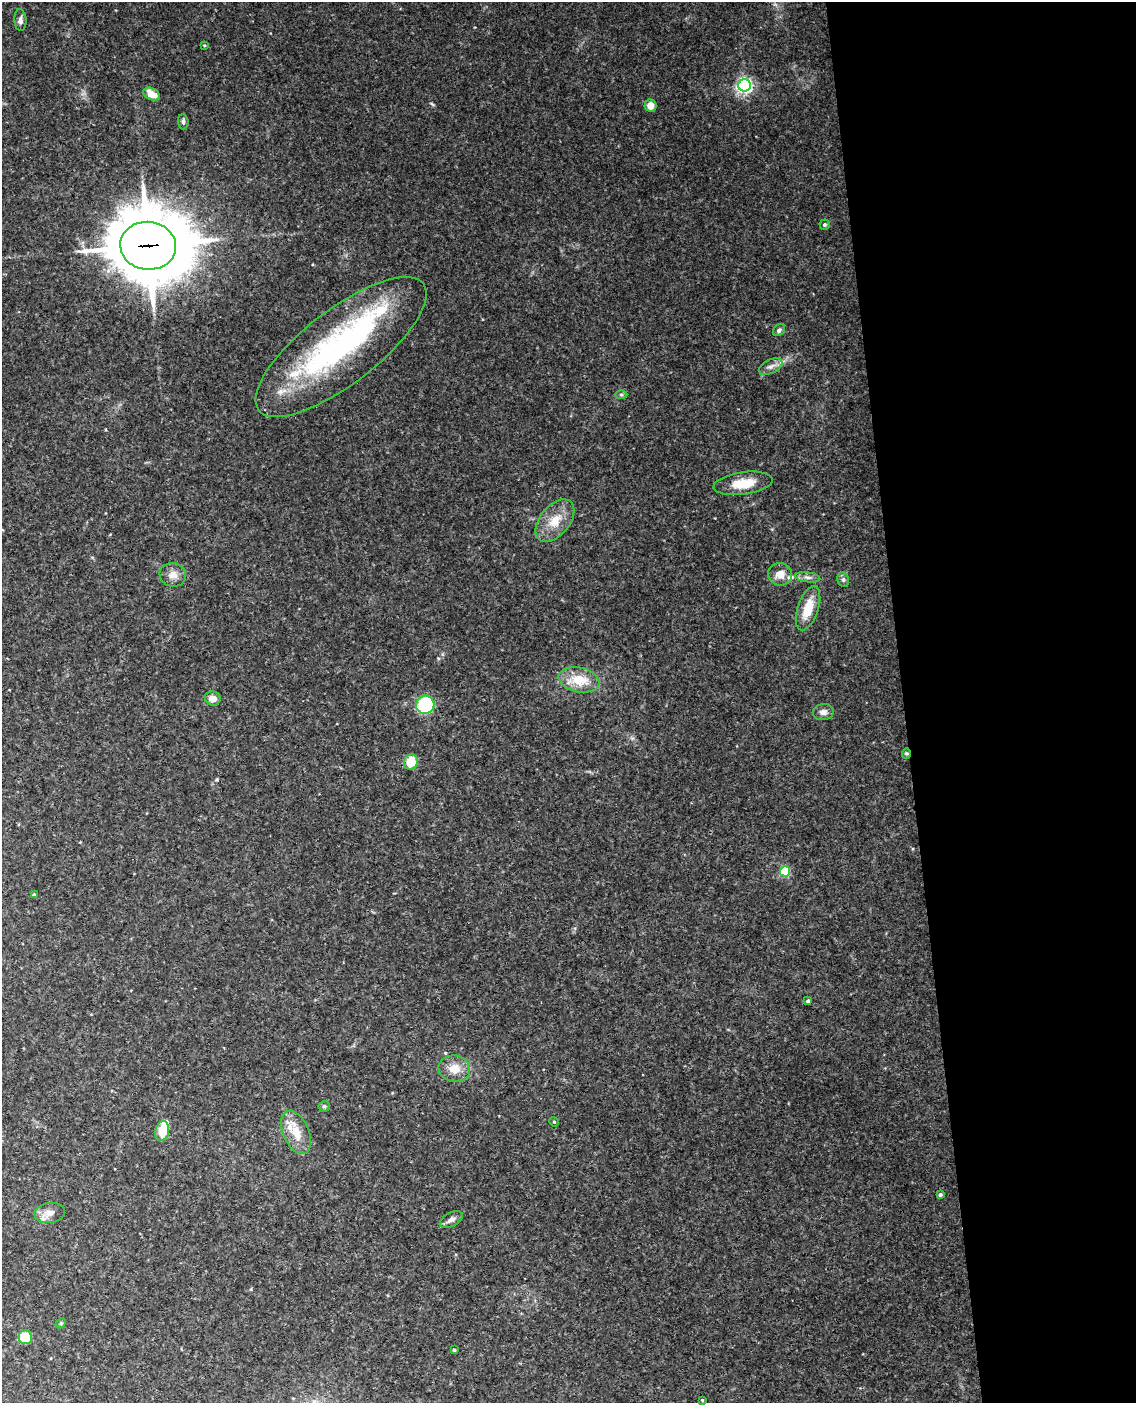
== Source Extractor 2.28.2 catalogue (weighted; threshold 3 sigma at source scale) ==
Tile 8 of 4 x 3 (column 4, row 2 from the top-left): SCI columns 3463-4596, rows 1642-3042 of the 4653 x 4581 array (HDU 1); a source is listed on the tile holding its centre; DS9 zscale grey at full resolution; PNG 1138 x 1405 px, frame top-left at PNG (2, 2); each listed source drawn as its Kron ellipse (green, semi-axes under 4 px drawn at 4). Shown black and unused: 20% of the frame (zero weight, under 3 of 4 exposures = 6% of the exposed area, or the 3 px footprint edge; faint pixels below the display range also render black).
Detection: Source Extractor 2.28.2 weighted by HDU 2 'WHT'; one run over the whole footprint, this tile lists its part. Background 0.0683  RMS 0.0062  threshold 0.0279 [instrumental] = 3 sigma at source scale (4.5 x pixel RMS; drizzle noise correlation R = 1.50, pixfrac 1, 0.05/0.05 arcsec/px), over >= 5 px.
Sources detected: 45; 2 inside a brighter object's white glare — neither listed nor drawn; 3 inside a brighter listed object's ellipse — not listed separately; the other 40 listed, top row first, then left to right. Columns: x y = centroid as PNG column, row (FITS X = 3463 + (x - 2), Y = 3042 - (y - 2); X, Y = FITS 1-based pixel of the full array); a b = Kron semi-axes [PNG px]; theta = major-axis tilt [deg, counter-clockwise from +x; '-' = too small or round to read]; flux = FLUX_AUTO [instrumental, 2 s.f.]
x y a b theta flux
20 20 11 6 -86 2.2
204 45 4 3 - 0.61
745 85 6 6 - 160
151 94 9 6 -29 8.2
650 105 6 6 - 6
183 122 7 5 -87 1.5
824 225 5 5 - 1
148 246 28 24 -6 4600
779 330 7 5 46 1.6
341 347 104 37 38 150
771 367 12 6 26 3.3
621 394 6 4 0 0.93
743 483 30 11 8 14
555 521 24 15 51 13
780 574 12 11 - 6.6
173 575 13 12 - 4.9
808 577 12 5 -8 2.5
843 580 7 5 -69 1.4
808 608 23 10 71 13
579 680 21 12 -11 14
213 698 8 7 - 4.1
425 705 9 9 - 43
823 712 10 8 9 3.1
906 753 5 4 - 1
411 762 8 7 - 13
785 871 5 5 - 44
34 895 4 3 - 1.4
808 1001 4 3 - 1.6
454 1069 16 13 -10 8.8
324 1106 5 5 - 0.96
554 1122 5 4 - 0.75
162 1131 10 7 76 13
296 1132 23 12 -66 12
940 1195 4 3 - 1.5
50 1213 15 10 9 5.3
451 1219 13 6 27 2.8
61 1323 6 4 45 0.82
25 1337 7 6 - 19
454 1350 3 3 - 0.96
702 1400 3 3 - 0.67
Overlapping masked pixels (flux is a lower limit): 2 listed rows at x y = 148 246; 906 753